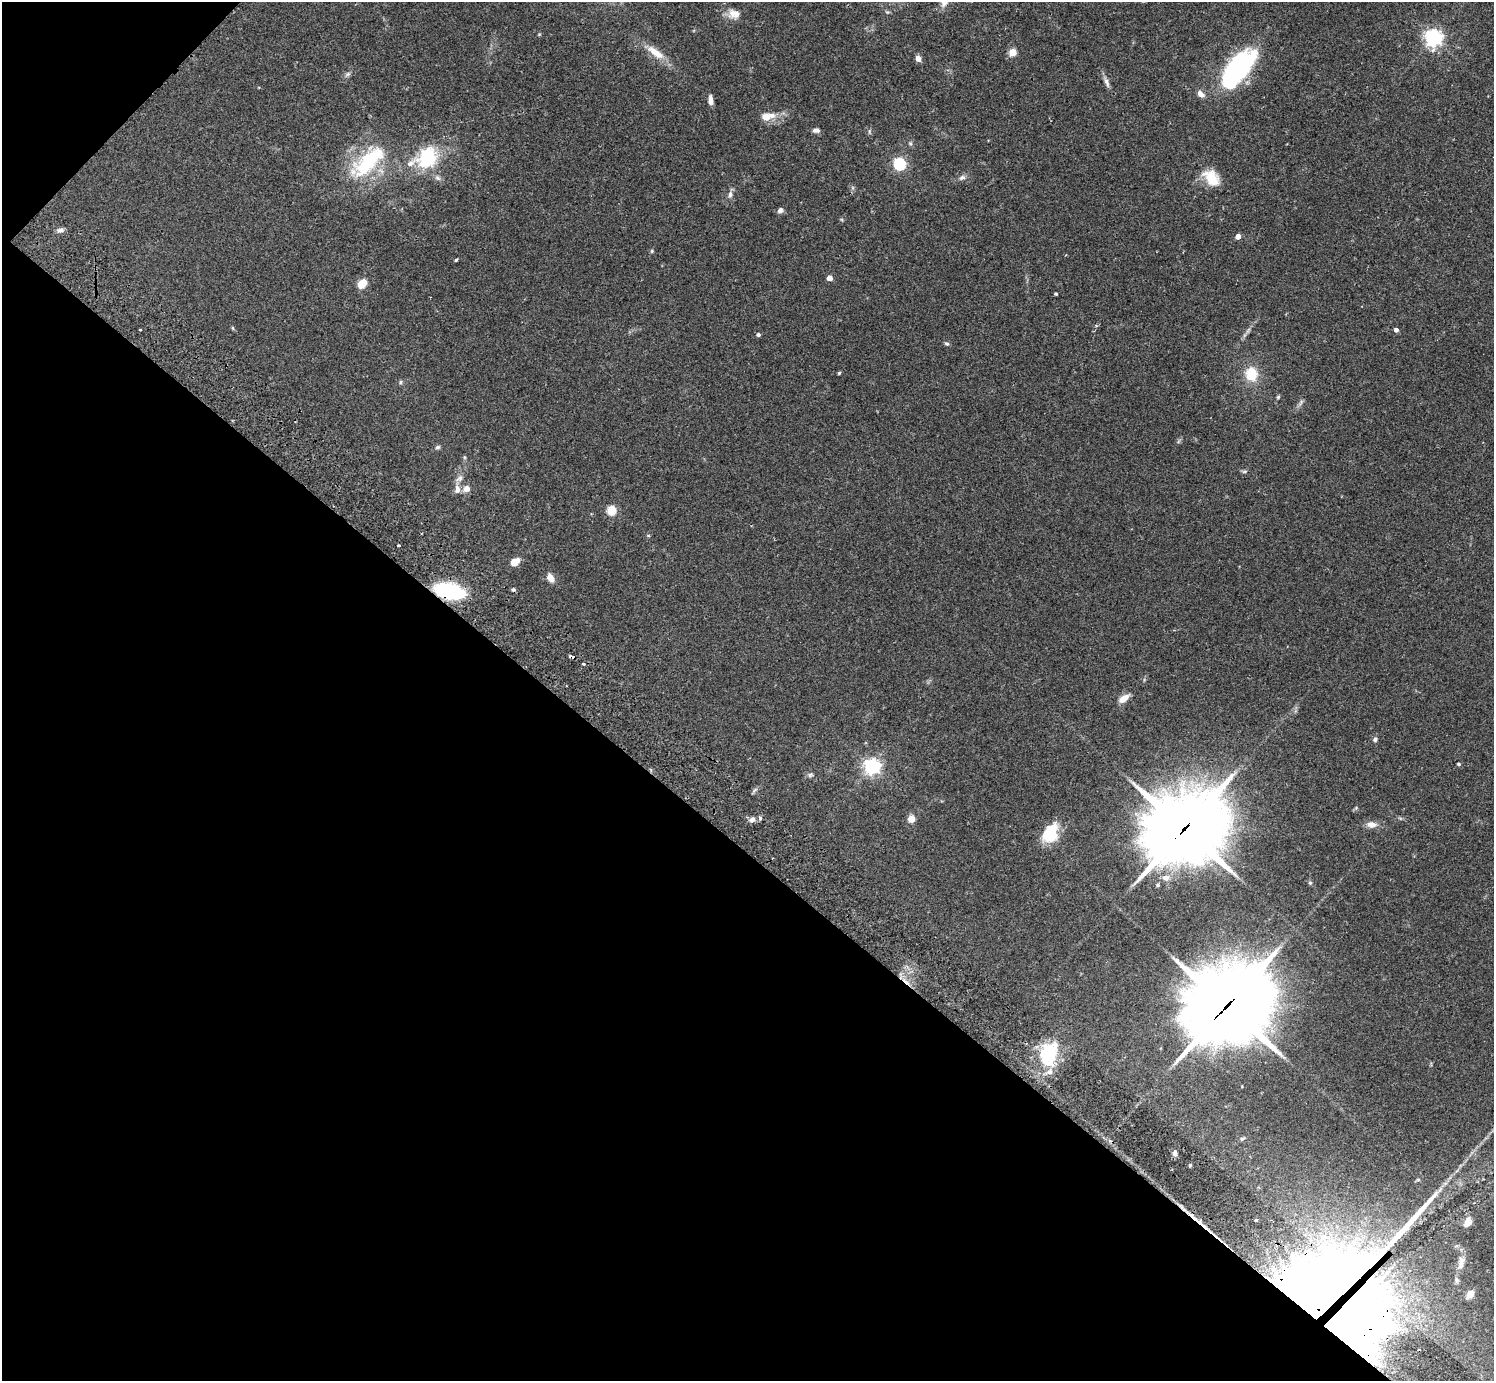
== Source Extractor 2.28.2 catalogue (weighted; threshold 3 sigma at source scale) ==
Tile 9 of 4 x 4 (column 1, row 3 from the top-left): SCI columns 46-1537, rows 1726-3104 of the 6059 x 6069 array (HDU 1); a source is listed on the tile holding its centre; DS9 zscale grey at full resolution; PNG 1496 x 1383 px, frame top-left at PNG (2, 2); no overlay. Shown black and unused: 40% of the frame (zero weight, under 2 of 3 exposures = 3% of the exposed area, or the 3 px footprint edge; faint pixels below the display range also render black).
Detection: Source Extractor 2.28.2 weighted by HDU 2 'WHT'; one run over the whole footprint, this tile lists its part. Background 0.107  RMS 0.0065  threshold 0.029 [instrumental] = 3 sigma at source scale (4.5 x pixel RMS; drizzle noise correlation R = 1.50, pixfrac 1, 0.05/0.05 arcsec/px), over >= 5 px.
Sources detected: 88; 1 inside a brighter object's white glare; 5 cosmic-ray / hot-pixel residue — not listed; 8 inside a brighter listed object's ellipse — not listed separately; the other 74 listed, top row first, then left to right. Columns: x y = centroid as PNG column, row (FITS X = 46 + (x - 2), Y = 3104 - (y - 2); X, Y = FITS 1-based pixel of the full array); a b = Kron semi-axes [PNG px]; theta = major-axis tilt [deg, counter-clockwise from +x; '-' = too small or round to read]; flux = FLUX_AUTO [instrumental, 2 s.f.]
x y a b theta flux
887 12 6 4 -41 0.9
734 14 16 12 -1 6.1
1434 38 6 6 - 260
655 52 28 10 -36 10
1012 52 5 4 - 18
918 58 6 5 - 3.5
1238 68 43 19 51 110
348 74 7 5 35 1.4
1107 82 16 5 -70 2.8
1201 94 9 6 -39 3.7
711 100 11 5 -84 3.4
767 116 22 11 8 7.8
816 130 9 6 -1 2.1
427 157 33 26 46 36
368 162 49 22 45 49
900 164 5 5 - 87
962 178 10 6 23 2.1
1211 178 24 15 -47 14
730 194 9 7 87 2.3
780 210 6 6 - 2.4
60 230 9 5 6 2.2
1238 236 4 4 - 5.5
652 251 5 5 - 0.76
456 260 3 3 - 1
830 278 4 4 - 6.3
362 284 8 5 42 26
1056 294 3 3 - 0.94
233 328 6 3 -70 0.67
140 329 3 2 - 0.57
1396 330 4 4 - 2.7
1248 331 12 3 55 1.8
758 335 4 4 - 1.4
947 344 6 5 - 1.1
839 373 5 4 - 0.73
1251 374 12 10 -80 18
401 382 6 4 88 0.86
1278 397 5 4 - 0.9
1301 402 9 4 56 1.6
438 447 7 5 15 1.2
464 457 6 4 -72 0.76
1244 471 7 4 18 1.1
457 489 13 7 -89 3.8
467 489 7 7 - 4.3
611 510 5 5 - 32
398 545 3 3 - 1.1
514 562 8 6 36 8.4
550 578 10 7 -55 4.8
513 589 5 4 - 0.97
449 591 20 10 -10 89
583 664 3 3 - 1.9
1124 698 12 6 35 6.2
1375 739 6 6 - 1.3
1459 764 4 3 - 1
872 766 6 6 - 230
810 775 7 5 43 1.3
760 818 5 4 - 1.3
911 819 4 4 - 17
752 820 8 6 40 2.4
1371 825 13 8 -4 4.6
1184 829 35 30 31 3100
1050 833 23 16 63 19
1166 878 10 7 3 4.3
1310 883 6 5 - 1
1227 1006 36 32 23 3800
1048 1054 27 18 72 38
1242 1139 7 4 42 1.2
1175 1153 6 5 - 2.3
1190 1165 4 3 - 0.65
1418 1180 6 4 0 0.74
1256 1220 3 3 - 1.6
1468 1222 12 8 59 6.2
1461 1263 21 9 79 6.4
1320 1292 99 55 42 1800
1470 1294 11 7 48 4.8
Overlapping masked pixels (flux is a lower limit): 4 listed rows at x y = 449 591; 1184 829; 1227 1006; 1320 1292